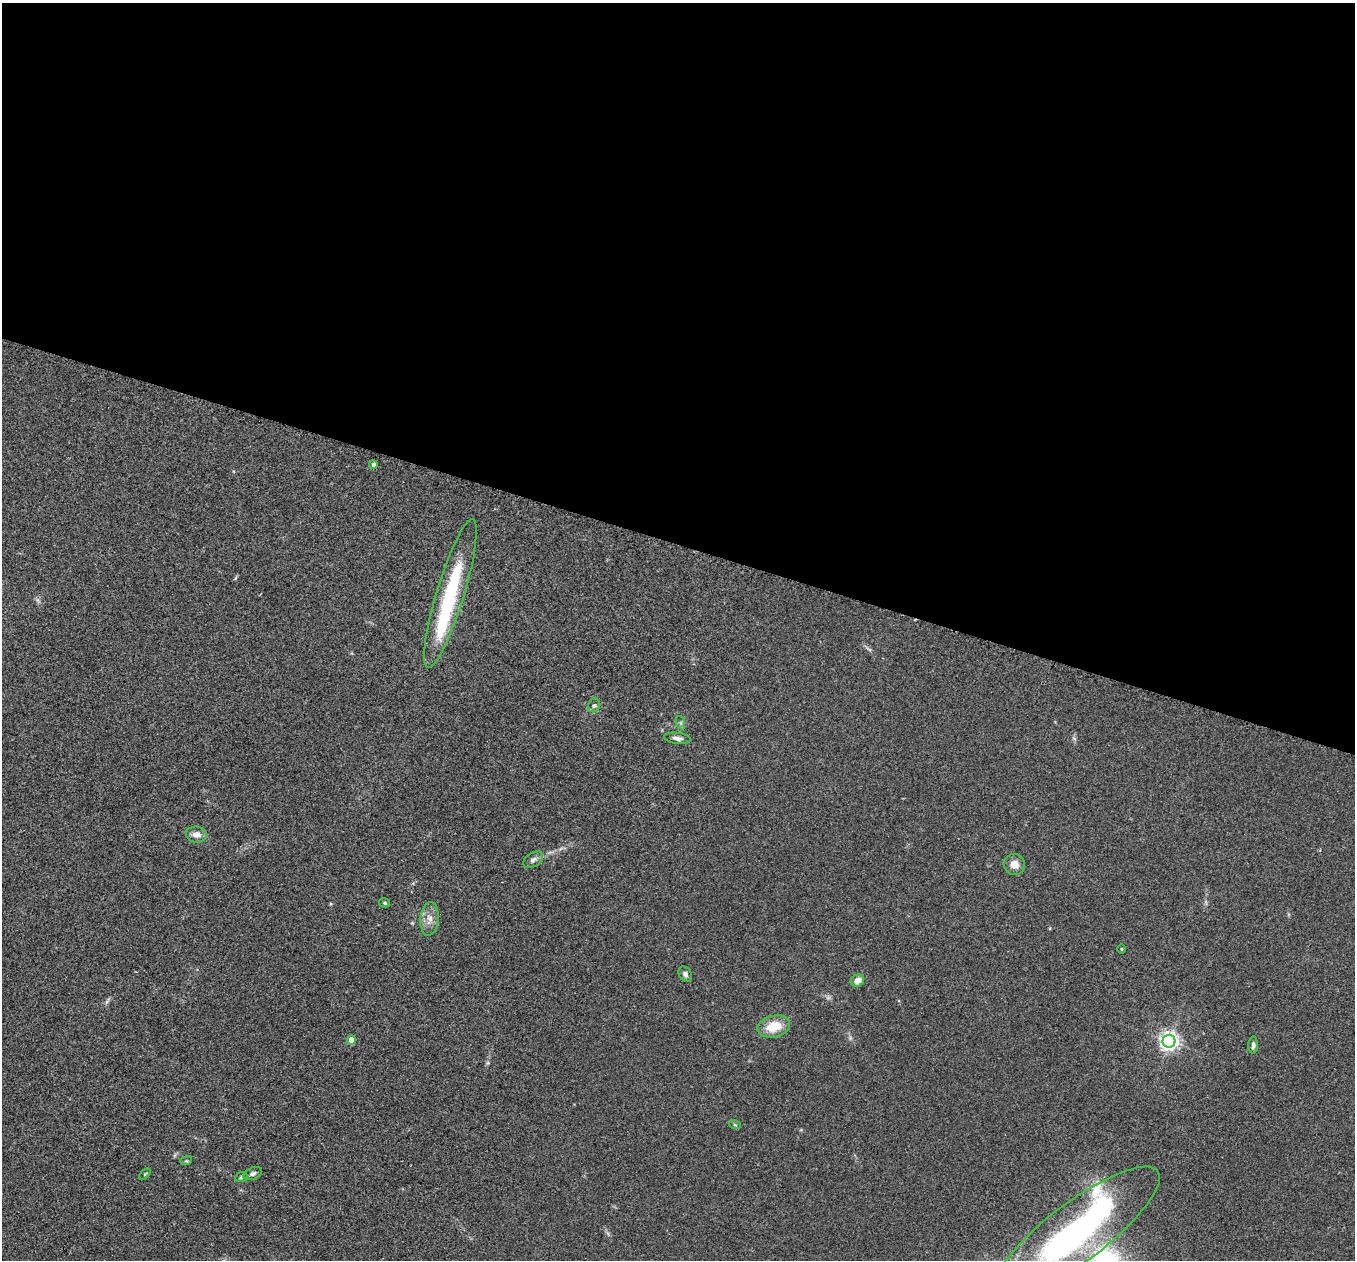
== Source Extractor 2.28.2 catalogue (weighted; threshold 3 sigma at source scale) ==
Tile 3 of 4 x 4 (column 3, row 1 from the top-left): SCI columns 2712-4064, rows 3916-5173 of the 5427 x 5441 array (HDU 1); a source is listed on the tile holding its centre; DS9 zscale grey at full resolution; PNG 1357 x 1262 px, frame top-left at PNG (2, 3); each listed source drawn as its Kron ellipse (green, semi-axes under 4 px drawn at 4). Shown black and unused: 43% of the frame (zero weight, under 2 of 3 exposures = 1% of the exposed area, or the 3 px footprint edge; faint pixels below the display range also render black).
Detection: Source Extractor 2.28.2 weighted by HDU 2 'WHT'; one run over the whole footprint, this tile lists its part. Background 0.104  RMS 0.015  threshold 0.0661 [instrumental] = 3 sigma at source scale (4.5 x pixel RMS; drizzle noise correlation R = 1.50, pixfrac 1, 0.05/0.05 arcsec/px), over >= 5 px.
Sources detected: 26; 2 inside a brighter object's white glare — neither listed nor drawn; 1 inside a brighter listed object's ellipse — not listed separately; the other 23 listed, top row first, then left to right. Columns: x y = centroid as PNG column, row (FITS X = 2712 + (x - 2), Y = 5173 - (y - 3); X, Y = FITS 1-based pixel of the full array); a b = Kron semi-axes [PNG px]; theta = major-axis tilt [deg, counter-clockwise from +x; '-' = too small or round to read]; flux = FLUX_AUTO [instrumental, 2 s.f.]
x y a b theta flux
373 465 4 4 - 5.3
450 593 77 14 73 140
594 705 7 6 - 4
681 723 7 4 -72 2.6
677 738 13 5 -7 5.9
196 834 10 8 -7 10
533 860 11 7 34 5.7
1014 865 11 10 - 12
385 903 5 4 - 2.1
429 919 17 9 84 13
1121 949 5 3 - 1.4
685 974 8 6 -57 5.1
857 981 7 6 - 13
774 1026 16 11 13 32
351 1040 4 4 - 19
1169 1041 6 6 - 630
1253 1045 8 5 88 3.7
735 1125 6 3 -19 1.7
186 1161 6 4 17 1.9
145 1174 7 3 45 1.5
253 1174 10 5 24 4.2
241 1177 6 5 - 2.6
1077 1232 101 29 37 410
Isophote crosses this tile's border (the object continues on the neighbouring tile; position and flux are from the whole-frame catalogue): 1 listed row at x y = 1077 1232